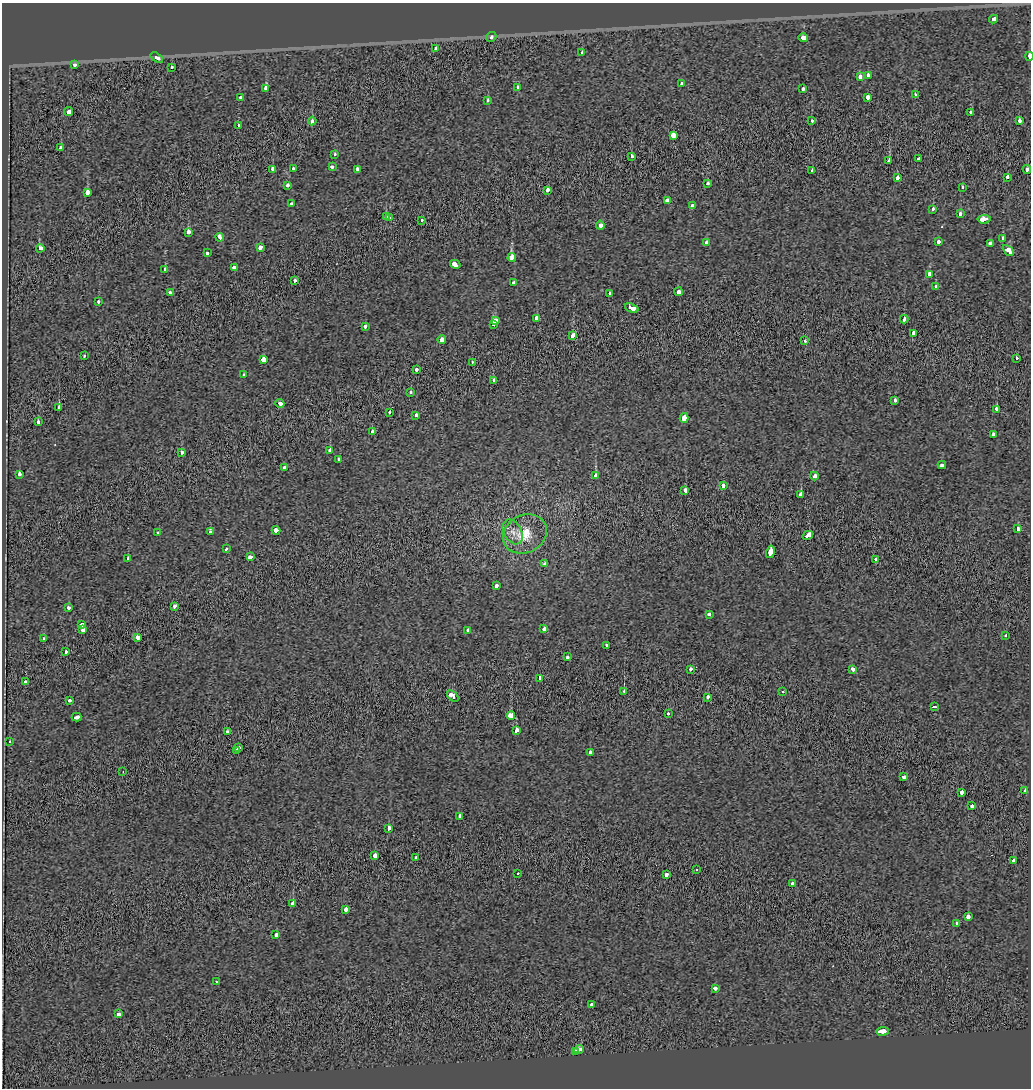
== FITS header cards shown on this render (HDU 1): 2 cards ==
NAXIS1  =                 1029
NAXIS2  =                 1086

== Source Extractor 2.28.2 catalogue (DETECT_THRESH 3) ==
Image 1029 x 1086 px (HDU 1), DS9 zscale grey, 1 PNG px = 1 image px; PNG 1033 x 1090 px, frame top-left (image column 1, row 1086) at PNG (2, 3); each listed source drawn as its Kron ellipse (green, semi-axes under 4 px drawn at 4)
Background 3.54e-05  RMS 0.1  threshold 0.303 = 3 sigma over >= 5 px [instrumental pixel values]
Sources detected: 187; all 187 listed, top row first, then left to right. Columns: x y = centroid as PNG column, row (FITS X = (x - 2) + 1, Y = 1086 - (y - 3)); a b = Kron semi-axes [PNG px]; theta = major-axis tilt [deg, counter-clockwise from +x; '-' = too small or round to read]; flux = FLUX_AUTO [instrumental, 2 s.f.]
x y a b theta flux
993 19 4 3 - 170
491 37 5 4 - 22
803 38 5 3 - 240
435 48 3 3 - 87
582 53 3 3 - 56
1029 56 4 2 - 180
157 57 7 3 -33 55
75 64 3 3 - 150
172 67 3 3 - 39
868 75 3 3 - 94
860 77 3 3 - 150
681 83 3 3 - 53
518 87 3 3 - 85
266 88 4 3 - 170
803 89 3 3 - 61
915 94 3 3 - 28
868 97 3 3 - 190
241 98 3 3 - 65
488 101 3 3 - 69
68 112 4 3 - 170
971 113 3 3 - 57
312 121 4 3 - 89
812 121 3 3 - 26
1019 121 3 3 - 120
238 125 3 3 - 22
673 135 3 3 - 270
61 148 3 3 - 70
335 155 3 3 - 38
631 156 4 3 - 61
919 158 3 3 - 75
889 161 3 3 - 650
332 167 3 3 - 89
273 169 4 3 - 230
293 169 3 3 - 21
357 169 4 3 - 78
1027 170 4 3 - 68
812 171 3 3 - 79
1008 177 3 3 - 110
897 178 4 3 - 100
708 184 3 3 - 37
288 185 3 3 - 82
963 187 3 3 - 33
547 190 4 3 - 110
87 192 3 3 - 440
667 201 4 3 - 150
291 204 3 3 - 150
693 205 4 3 - 240
933 209 3 3 - 43
960 214 4 3 - 56
386 217 3 3 - 77
389 218 4 3 - 86
984 219 6 3 6 430
421 220 3 3 - 47
600 225 4 3 - 230
188 232 4 3 - 180
220 237 4 3 - 120
1003 238 4 3 - 150
707 242 3 3 - 130
938 242 3 3 - 79
991 244 3 3 - 520
260 247 4 3 - 160
40 248 4 3 - 110
1008 250 6 4 -45 170
207 253 3 3 - 51
512 258 4 4 - 230
455 264 5 3 - 210
234 268 4 3 - 280
165 270 4 3 - 620
929 274 4 3 - 110
295 280 3 3 - 83
513 283 3 3 - 130
935 287 3 3 - 55
678 292 4 3 - 130
170 293 4 3 - 66
609 294 3 3 - 39
98 302 3 3 - 43
632 308 7 3 -18 290
536 318 4 3 - 140
904 319 4 3 - 140
495 321 4 4 - 270
493 325 3 3 - 70
365 326 4 3 - 73
914 333 4 3 - 210
573 335 4 3 - 290
442 340 4 3 - 240
805 341 3 3 - 44
84 356 3 3 - 42
1016 358 3 3 - 41
263 360 4 3 - 450
472 362 3 2 - 25
416 369 3 3 - 63
244 374 3 3 - 44
494 380 3 3 - 100
411 392 3 3 - 36
895 400 4 3 - 45
280 403 4 3 - 150
59 407 3 3 - 130
997 409 4 3 - 86
390 412 3 3 - 46
416 415 3 3 - 80
684 418 5 4 - 140
38 422 3 3 - 39
372 431 3 3 - 35
993 435 3 3 - 90
330 450 4 3 - 70
182 452 4 3 - 65
339 459 3 3 - 32
942 465 4 3 - 100
284 468 3 3 - 83
20 474 4 3 - 120
596 476 3 3 - 540
814 476 4 3 - 83
723 486 3 3 - 100
685 490 4 3 - 180
801 494 4 3 - 200
1018 528 4 3 - 110
276 530 4 3 - 210
158 532 3 3 - 40
210 532 3 3 - 53
513 532 13 9 -61 51
525 534 23 18 29 190
808 535 6 3 28 190
226 549 3 3 - 44
770 552 6 3 76 480
250 557 4 3 - 290
128 559 3 3 - 360
876 559 3 3 - 48
545 564 3 3 - 71
496 586 4 3 - 98
174 606 4 3 - 87
68 608 4 3 - 60
709 614 3 3 - 130
81 625 4 3 - 200
544 629 3 3 - 130
83 630 3 3 - 120
468 630 4 3 - 73
1006 635 3 3 - 25
137 637 3 3 - 170
43 639 3 3 - 38
606 645 3 3 - 92
66 652 3 3 - 83
567 657 3 3 - 51
690 669 3 3 - 96
852 669 4 3 - 240
539 678 4 3 - 140
25 682 4 3 - 100
624 691 3 2 - 76
782 692 3 3 - 21
453 696 7 4 -42 490
708 697 3 3 - 90
70 700 3 3 - 81
934 707 4 3 - 92
668 714 3 3 - 27
511 716 4 3 - 1400
77 717 5 3 - 150
517 731 3 3 - 270
228 732 3 3 - 140
10 741 3 3 - 80
239 747 3 3 - 100
236 750 3 3 - 75
591 752 3 3 - 300
123 771 3 2 - 5.6
903 777 3 3 - 300
1025 791 3 3 - 70
962 792 3 3 - 140
972 806 3 3 - 87
459 816 3 3 - 58
389 828 4 3 - 110
375 855 3 3 - 220
415 857 3 3 - 40
1013 861 4 3 - 100
696 869 3 3 - 290
518 873 3 3 - 260
667 874 3 3 - 120
793 884 3 3 - 58
293 903 3 3 - 310
345 909 4 3 - 190
968 917 3 3 - 310
957 923 3 3 - 29
276 935 3 3 - 100
216 981 3 3 - 25
715 988 4 3 - 79
591 1004 3 3 - 45
118 1014 3 3 - 120
882 1031 6 3 3 370
579 1049 5 3 - 160
576 1051 3 3 - 130
At the frame edge (FLAGS 8, measured only in part): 1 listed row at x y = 1029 56